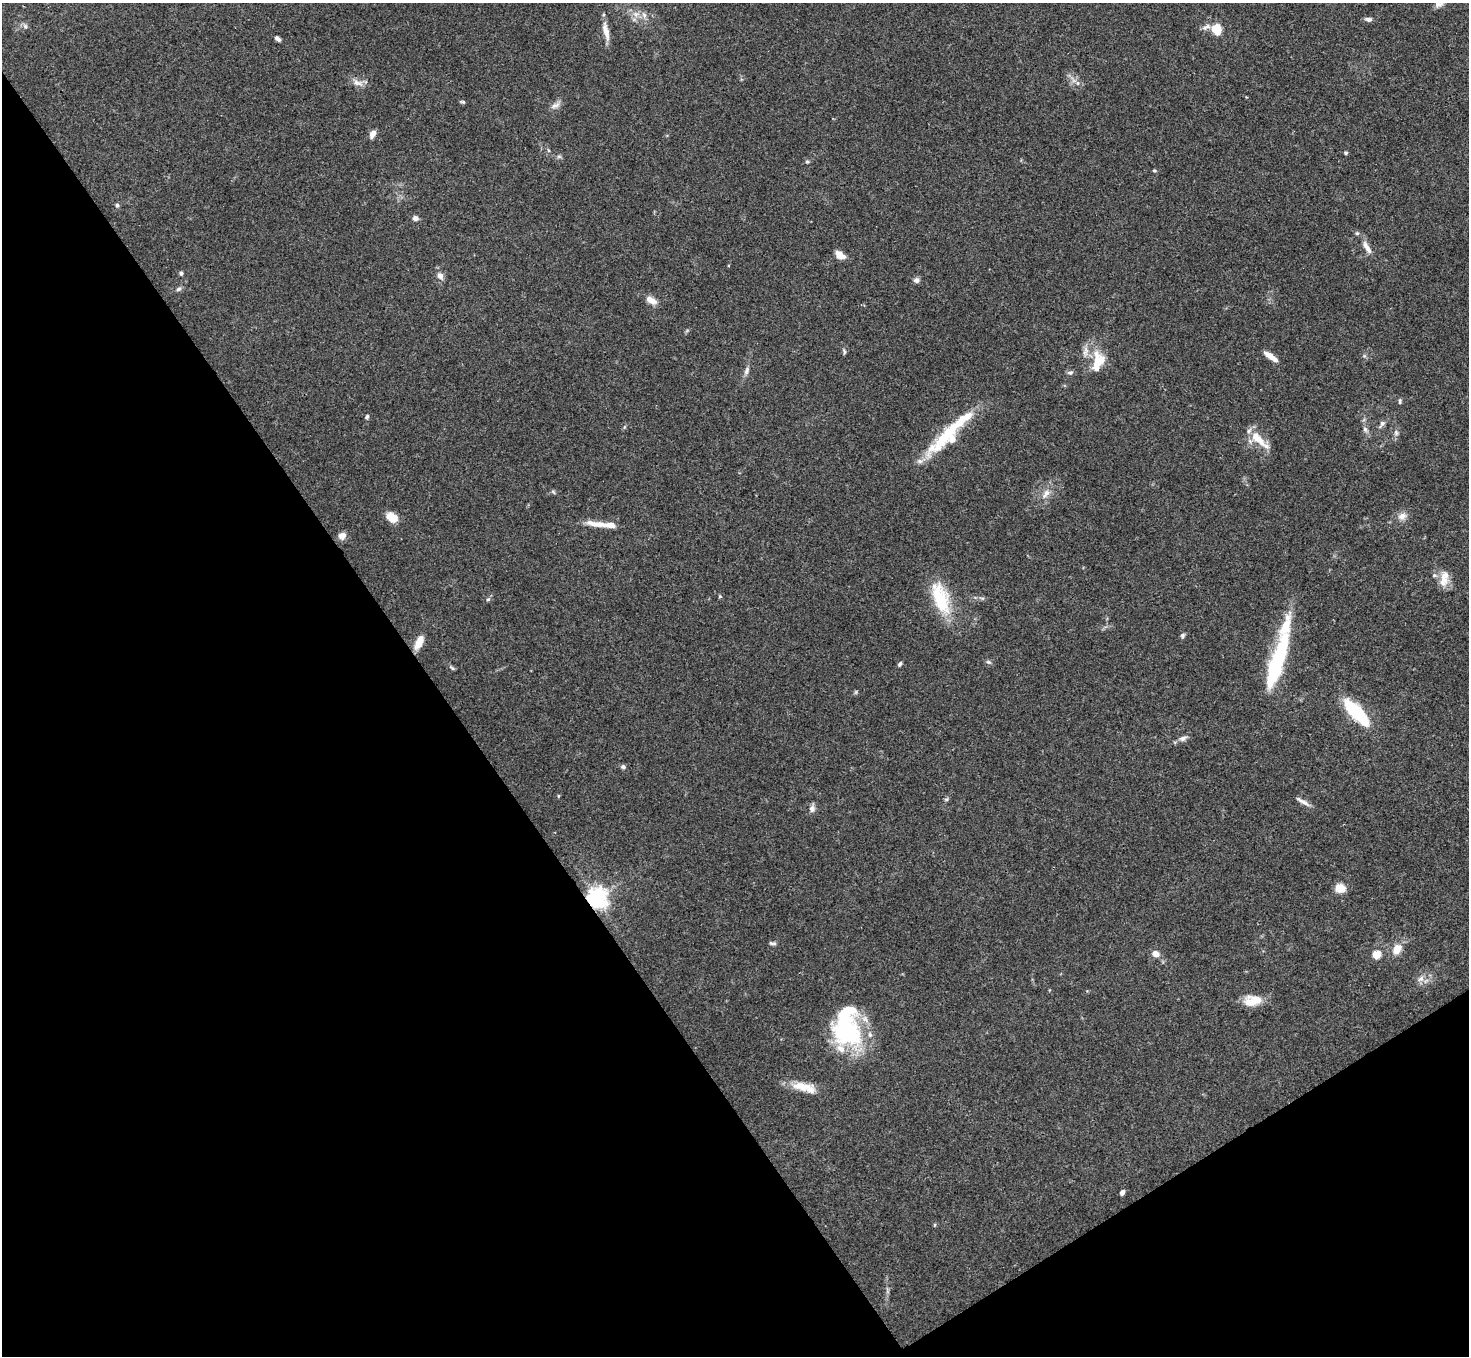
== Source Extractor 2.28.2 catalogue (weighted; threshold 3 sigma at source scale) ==
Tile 14 of 4 x 4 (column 2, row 4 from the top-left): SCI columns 1472-2938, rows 160-1513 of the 5878 x 5873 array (HDU 1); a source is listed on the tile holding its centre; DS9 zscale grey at full resolution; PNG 1471 x 1358 px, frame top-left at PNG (2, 3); no overlay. Shown black and unused: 35% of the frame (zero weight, under 3 of 4 exposures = <1% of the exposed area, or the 3 px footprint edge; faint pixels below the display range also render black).
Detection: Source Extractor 2.28.2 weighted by HDU 2 'WHT'; one run over the whole footprint, this tile lists its part. Background 0.0767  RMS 0.0058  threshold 0.0259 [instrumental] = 3 sigma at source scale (4.5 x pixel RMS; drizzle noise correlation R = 1.50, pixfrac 1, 0.05/0.05 arcsec/px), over >= 5 px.
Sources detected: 87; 3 inside a brighter object's white glare — not listed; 9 inside a brighter listed object's ellipse — not listed separately; the other 75 listed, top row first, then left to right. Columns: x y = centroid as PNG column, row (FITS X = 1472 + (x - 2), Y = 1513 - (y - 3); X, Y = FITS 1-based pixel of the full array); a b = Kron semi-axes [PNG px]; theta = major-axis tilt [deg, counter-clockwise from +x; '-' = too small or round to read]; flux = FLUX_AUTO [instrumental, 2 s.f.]
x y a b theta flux
1439 4 12 7 13 2.8
636 14 7 6 - 2.3
644 15 9 6 -54 2.1
1368 19 8 5 -11 1.9
25 26 8 7 - 1.6
1216 29 9 8 - 14
606 31 24 7 -77 5.9
277 39 7 4 -39 1.7
357 83 15 7 -17 3.7
1077 83 6 4 90 1.1
463 102 7 4 -17 0.86
555 105 14 7 22 2.7
372 134 10 6 63 3
1346 153 5 4 - 0.91
559 156 7 4 0 1
807 161 5 4 - 0.93
1154 171 5 4 - 0.73
117 205 6 5 - 1
415 218 8 6 -19 2
1365 245 11 8 -59 3.1
840 255 13 7 -35 4.7
181 273 5 5 - 1.1
440 276 9 7 -61 3.1
916 280 7 7 - 2
179 289 7 6 - 1.4
651 300 14 8 -29 4.6
844 352 8 4 -82 0.95
1085 352 16 7 77 3.8
1271 357 16 5 -35 5.9
1098 362 27 15 77 14
747 371 13 6 68 2.3
1070 373 9 5 4 1.3
1400 401 8 4 78 0.98
367 416 6 5 - 0.93
1382 424 11 6 60 2.1
1365 429 6 6 - 1.4
1396 433 8 6 -88 1.6
948 434 71 13 46 34
1257 438 26 10 -46 11
553 492 7 4 -38 0.83
1046 494 16 9 56 5
1402 516 12 9 26 3.8
392 517 13 9 -39 7.7
598 524 31 7 -11 7.6
342 536 10 9 - 3.1
1443 581 18 13 65 7.6
720 596 5 4 - 0.63
941 598 45 19 -71 27
488 599 5 4 - 0.81
1286 625 97 16 80 30
1183 635 6 5 - 1.2
419 642 19 8 64 6.1
988 662 7 5 -19 1.2
900 664 6 4 60 1.1
452 668 8 4 -44 0.96
1275 668 37 15 74 42
1356 712 26 9 -47 56
1183 738 9 6 13 2.6
623 767 6 6 - 1.3
558 796 5 3 - 0.53
946 799 6 4 -18 0.81
1303 801 21 5 -30 3.1
812 809 10 8 80 2.4
1340 888 11 9 -4 6.9
597 899 7 7 - 370
772 943 9 4 -5 1.3
1397 949 15 10 64 6.3
1156 954 8 7 - 4.1
1376 955 5 5 - 17
1421 979 10 7 43 2.9
1255 1001 23 12 -13 9.4
847 1029 45 32 -76 58
802 1086 29 11 -5 10
1122 1192 5 4 - 2.2
934 1225 5 3 - 0.56
Overlapping masked pixels (flux is a lower limit): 1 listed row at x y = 597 899